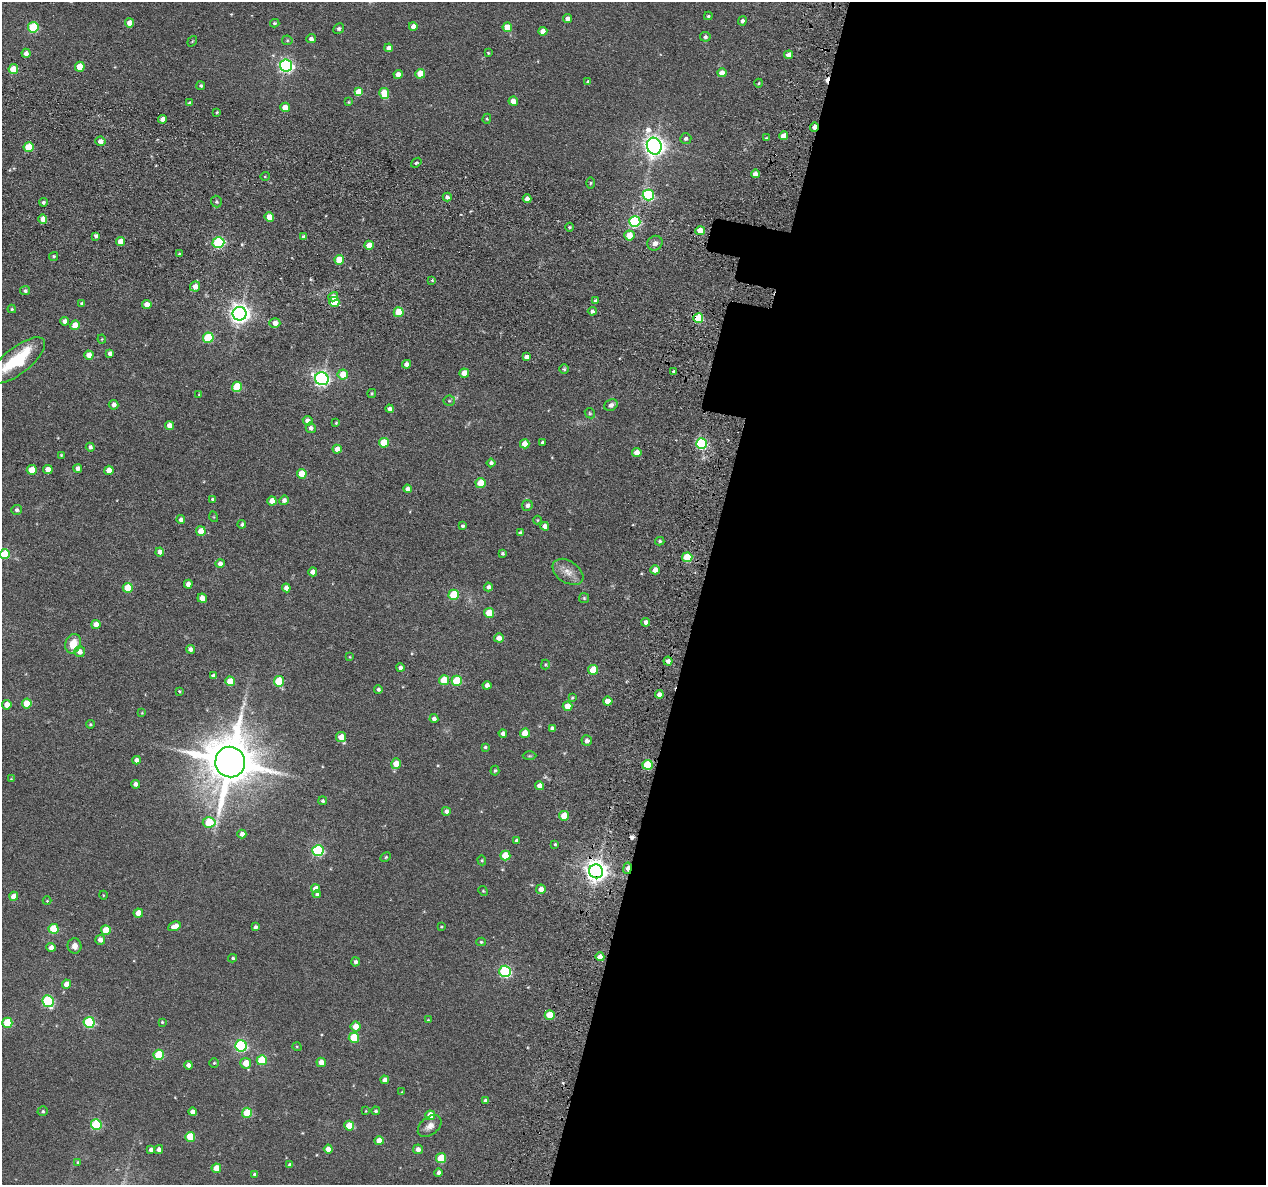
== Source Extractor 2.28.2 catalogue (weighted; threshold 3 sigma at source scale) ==
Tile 12 of 4 x 4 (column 4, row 3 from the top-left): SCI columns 3877-5140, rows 1384-2566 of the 5225 x 5247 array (HDU 1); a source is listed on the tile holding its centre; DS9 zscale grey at full resolution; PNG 1268 x 1187 px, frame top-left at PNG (2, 2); each listed source drawn as its Kron ellipse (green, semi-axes under 4 px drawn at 4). Shown black and unused: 45% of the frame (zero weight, under 3 of 6 exposures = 5% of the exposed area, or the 3 px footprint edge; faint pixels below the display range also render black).
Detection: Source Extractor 2.28.2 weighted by HDU 2 'WHT'; one run over the whole footprint, this tile lists its part. Background 0.0635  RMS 0.0085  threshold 0.0348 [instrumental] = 3 sigma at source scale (4.09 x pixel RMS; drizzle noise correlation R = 1.36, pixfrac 0.8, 0.05/0.05 arcsec/px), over >= 5 px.
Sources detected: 273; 2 cosmic-ray / hot-pixel residue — neither listed nor drawn; the other 271 listed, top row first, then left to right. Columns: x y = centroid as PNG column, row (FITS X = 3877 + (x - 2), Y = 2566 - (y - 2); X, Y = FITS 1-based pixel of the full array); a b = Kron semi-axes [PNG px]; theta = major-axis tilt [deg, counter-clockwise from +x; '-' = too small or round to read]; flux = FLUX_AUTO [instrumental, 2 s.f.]
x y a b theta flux
708 16 4 3 - 1.2
568 18 4 4 - 3.6
742 21 4 4 - 2.4
130 23 4 4 - 8
275 23 5 3 - 1
413 26 4 4 - 5.7
33 27 5 5 - 43
507 27 5 4 - 13
339 29 5 5 - 1.7
543 31 4 4 - 5.9
705 37 5 5 - 2
311 38 5 4 - 2.6
287 40 5 5 - 1
192 41 6 3 53 0.63
388 48 4 4 - 4.6
26 53 4 4 - 3.8
488 53 4 3 - 0.81
789 55 4 4 - 5.9
286 65 6 6 - 190
80 67 5 5 - 16
13 69 5 5 - 18
722 73 4 4 - 6.7
398 74 4 4 - 5.9
420 74 5 5 - 15
588 82 3 3 - 1.4
759 83 4 3 - 0.69
201 86 4 4 - 1.2
359 92 4 4 - 12
384 94 5 5 - 17
513 101 5 4 - 7.2
349 102 4 3 - 0.77
190 103 4 3 - 1.9
285 107 5 4 - 11
217 112 3 3 - 0.83
163 119 4 4 - 5.3
487 119 5 4 - 0.93
814 127 4 3 - 6.7
784 136 4 4 - 7.6
766 138 4 3 - 0.73
686 139 5 5 - 1.9
100 141 5 4 - 4
654 146 8 7 - 530
29 147 5 5 - 23
416 163 6 4 40 1.1
755 174 4 4 - 4.6
265 176 5 3 - 0.72
590 183 5 3 - 0.94
648 195 5 5 - 82
447 197 4 4 - 2.4
527 199 4 4 - 4
43 202 4 4 - 1.7
216 202 6 5 - 1.4
269 217 5 4 - 11
43 219 4 4 - 8.3
635 222 5 5 - 73
569 227 4 3 - 0.81
700 231 5 4 - 17
629 235 5 5 - 12
96 236 4 4 - 2.7
304 237 4 4 - 2.6
121 242 4 4 - 12
218 243 6 5 - 84
655 243 8 7 - 3.4
369 245 5 4 - 9.1
179 254 4 3 - 1.2
53 256 5 4 - 1.1
339 260 5 5 - 18
432 280 4 4 - 0.81
195 286 5 5 - 6.1
25 291 5 4 - 1.8
333 297 5 4 - 4.3
595 301 4 3 - 1.6
334 302 5 5 - 24
82 304 4 4 - 1.4
147 305 4 4 - 7.7
12 309 4 4 - 0.86
592 311 4 4 - 2.1
399 312 5 5 - 21
240 314 7 7 - 470
698 318 5 5 - 32
64 321 4 4 - 3.4
275 323 5 5 - 5
75 325 5 4 - 12
208 338 5 5 - 42
102 339 4 4 - 0.71
110 353 4 4 - 3.2
89 355 4 4 - 8.4
526 357 4 4 - 2.7
18 360 33 13 38 45
406 364 4 4 - 3.8
564 369 5 5 - 1.2
674 371 3 3 - 1.3
464 373 4 4 - 9.6
343 374 5 5 - 15
322 379 7 6 - 200
237 387 5 5 - 26
372 393 4 3 - 0.87
199 394 4 4 - 0.6
449 401 5 5 - 1.1
114 405 5 4 - 3.4
611 405 7 5 26 2.7
390 409 4 4 - 2.5
590 413 5 4 - 0.96
308 421 5 4 - 5.4
336 423 4 3 - 0.87
170 425 4 4 - 6.2
311 428 5 5 - 2.8
543 442 4 3 - 2.1
384 443 5 5 - 23
525 444 5 4 - 8.3
701 444 5 5 - 79
90 447 4 4 - 2.8
337 449 4 4 - 6.3
637 453 5 4 - 8
61 455 4 4 - 0.81
491 463 4 4 - 2.3
77 468 4 4 - 3.3
32 470 5 5 - 14
48 470 5 4 - 8
109 470 4 4 - 7.8
302 474 5 5 - 13
480 483 5 5 - 19
407 489 4 4 - 4.6
213 499 4 4 - 2.3
284 500 5 4 - 3.2
272 501 4 4 - 8.9
527 505 5 5 - 3
17 510 5 5 - 2.2
214 517 5 3 - 0.61
181 520 4 4 - 2.8
537 520 4 4 - 0.75
242 524 4 4 - 1.9
462 526 3 3 - 1.4
545 526 4 4 - 4.8
201 531 5 5 - 10
520 533 4 3 - 2
660 541 5 4 - 1.5
160 552 4 4 - 3.8
5 554 5 5 - 29
502 554 4 4 - 1.2
687 557 5 5 - 30
220 563 5 4 - 3.7
655 570 4 4 - 6.1
313 572 4 4 - 4.9
568 572 17 11 -34 7.8
188 584 4 4 - 5.1
488 587 4 4 - 2.7
128 588 5 5 - 20
286 588 4 4 - 4.1
454 595 5 5 - 35
202 598 4 4 - 7.3
584 598 5 5 - 1
489 613 5 5 - 18
646 622 4 4 - 3.3
96 625 4 4 - 6.2
499 638 5 4 - 5.9
73 644 10 7 71 12
190 649 4 4 - 3.4
80 652 5 5 - 4.6
350 657 4 3 - 0.62
668 661 4 4 - 3.1
545 665 5 4 - 0.85
400 668 4 4 - 3
593 670 5 5 - 20
213 675 4 3 - 1.6
444 680 5 5 - 20
230 681 5 5 - 16
279 681 5 5 - 32
457 681 5 5 - 33
487 685 4 4 - 4.7
378 689 4 4 - 1.7
179 691 3 3 - 0.72
659 694 4 4 - 3.5
572 698 4 3 - 0.87
608 701 5 4 - 9.9
27 703 5 5 - 17
7 705 4 4 - 8.7
567 706 5 4 - 10
142 713 4 4 - 0.59
434 719 4 4 - 2.9
90 724 4 4 - 1.1
552 728 4 4 - 2.3
503 733 4 4 - 3.6
525 733 5 4 - 12
341 737 5 5 - 10
587 741 5 5 - 3.5
485 747 4 3 - 1.2
529 756 7 3 1 0.91
137 760 4 4 - 4.2
230 762 15 15 - 4700
396 764 5 5 - 11
647 765 5 5 - 36
495 771 5 4 - 1.3
11 779 3 3 - 0.5
136 784 4 4 - 3.4
540 786 4 4 - 5.9
323 801 4 4 - 1.4
446 811 4 4 - 3
564 816 5 4 - 16
209 822 6 5 - 32
242 834 4 4 - 4.1
517 841 4 4 - 3
555 844 4 3 - 1
318 851 5 5 - 86
505 856 5 5 - 21
386 857 6 4 29 1
482 860 5 4 - 0.84
627 868 6 3 81 6.1
596 871 7 7 - 610
315 888 4 4 - 5.9
541 889 5 4 - 5.4
483 891 5 4 - 0.8
317 894 4 3 - 1.6
103 895 4 3 - 0.56
14 896 4 4 - 9.9
47 901 4 4 - 0.64
138 913 4 4 - 11
174 926 6 4 23 7.7
255 927 4 4 - 2.1
441 927 3 3 - 0.72
54 929 5 5 - 31
106 930 5 5 - 21
100 940 5 5 - 4.5
481 942 5 4 - 1
74 946 7 7 - 4.8
51 947 4 4 - 5
600 957 4 4 - 6.4
233 958 4 3 - 1.3
355 962 4 4 - 2
505 971 6 5 - 91
67 984 4 4 - 9
48 1001 6 5 - 83
550 1015 5 5 - 21
428 1020 3 3 - 0.65
89 1022 5 5 - 72
162 1022 4 4 - 0.8
7 1023 5 5 - 33
356 1027 5 5 - 8.9
354 1038 5 5 - 31
241 1046 6 5 - 110
297 1047 5 3 - 0.63
159 1055 5 5 - 29
262 1060 5 5 - 30
321 1062 4 4 - 6.1
214 1063 5 4 - 0.92
246 1063 5 5 - 10
188 1065 4 4 - 3.3
385 1080 4 4 - 3.8
402 1092 4 2 - 0.51
485 1100 4 4 - 1.3
43 1111 5 5 - 1.2
366 1111 3 2 - 0.51
376 1111 4 4 - 1.3
192 1112 4 4 - 4.5
247 1113 5 5 - 29
430 1115 5 4 - 12
96 1124 5 5 - 52
349 1126 5 5 - 16
430 1126 14 9 42 5.1
190 1137 5 5 - 24
379 1141 4 4 - 8.2
159 1149 4 4 - 3.6
328 1149 4 4 - 5.7
418 1149 5 5 - 3.2
151 1150 4 4 - 2.9
441 1158 5 5 - 28
78 1162 4 4 - 0.76
290 1165 4 4 - 2.5
216 1168 5 4 - 14
439 1173 4 4 - 2.8
254 1174 4 3 - 1.4
Overlapping masked pixels (flux is a lower limit): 4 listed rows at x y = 814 127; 698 318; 627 868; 596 871
Isophote crosses this tile's border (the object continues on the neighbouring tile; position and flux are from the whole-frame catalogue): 2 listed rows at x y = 18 360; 5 554